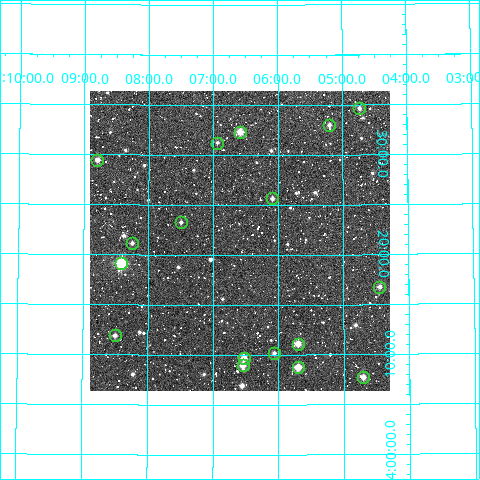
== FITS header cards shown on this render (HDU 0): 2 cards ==
NAXIS1  =                  300
NAXIS2  =                  300

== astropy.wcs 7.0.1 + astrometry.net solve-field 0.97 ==
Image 300 x 300 px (HDU 0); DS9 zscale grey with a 90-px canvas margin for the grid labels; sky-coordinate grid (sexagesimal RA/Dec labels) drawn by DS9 from the SOLVED WCS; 17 Tycho-2 reference stars matched to detected sources circled (green)
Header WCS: RA---TAN/DEC--TAN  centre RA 17:06:36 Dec +64:21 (256.65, +64.36 deg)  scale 6 arcsec/px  FOV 30.0' x 30.0'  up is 0 deg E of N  parity normal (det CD < 0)
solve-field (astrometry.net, Tycho-2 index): VERIFIED the header's WCS against the Tycho-2 star catalogue (17 matches, 0 conflicts) and refined it, rather than solving blind
Solved WCS: RA---TAN-SIP/DEC--TAN-SIP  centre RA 17:06:36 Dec +64:21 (256.65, +64.36 deg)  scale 6 arcsec/px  FOV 30.0' x 30.0'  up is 0 deg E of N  parity normal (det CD < 0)
The solver's refit moves the header's centre by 1.3 arcsec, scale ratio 0.9996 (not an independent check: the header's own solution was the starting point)
Tycho-2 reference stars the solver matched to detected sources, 17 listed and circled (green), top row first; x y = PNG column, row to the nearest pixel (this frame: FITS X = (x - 90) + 1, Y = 300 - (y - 91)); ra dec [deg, ICRS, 3 dp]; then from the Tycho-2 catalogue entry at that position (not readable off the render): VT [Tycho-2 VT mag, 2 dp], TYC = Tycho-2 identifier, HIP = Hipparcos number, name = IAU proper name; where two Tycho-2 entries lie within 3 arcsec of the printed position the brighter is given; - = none
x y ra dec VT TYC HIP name
359 108 256.183 +64.577 11.51 4194-998-1 - -
329 125 256.300 +64.549 11.66 4194-1232-1 - -
240 132 256.646 +64.538 10.20 4194-1151-1 - -
217 143 256.734 +64.520 11.98 4194-923-1 - -
97 160 257.198 +64.491 11.34 4206-1201-1 - -
272 198 256.522 +64.427 12.00 4194-1045-1 - -
181 222 256.874 +64.388 12.12 4194-1705-1 - -
132 243 257.062 +64.353 11.96 4194-855-1 - -
121 263 257.102 +64.319 9.83 4194-2514-1 83866 -
379 287 256.112 +64.279 11.49 4194-1478-1 - -
115 335 257.126 +64.198 11.64 4194-739-1 - -
298 344 256.425 +64.185 10.39 4194-466-1 - -
274 353 256.516 +64.170 12.23 4194-948-1 - -
244 358 256.631 +64.161 11.21 4194-686-1 - -
243 365 256.636 +64.149 11.55 4194-727-1 - -
298 367 256.426 +64.146 10.28 4194-1028-1 - -
363 377 256.175 +64.129 11.44 4194-900-1 - -